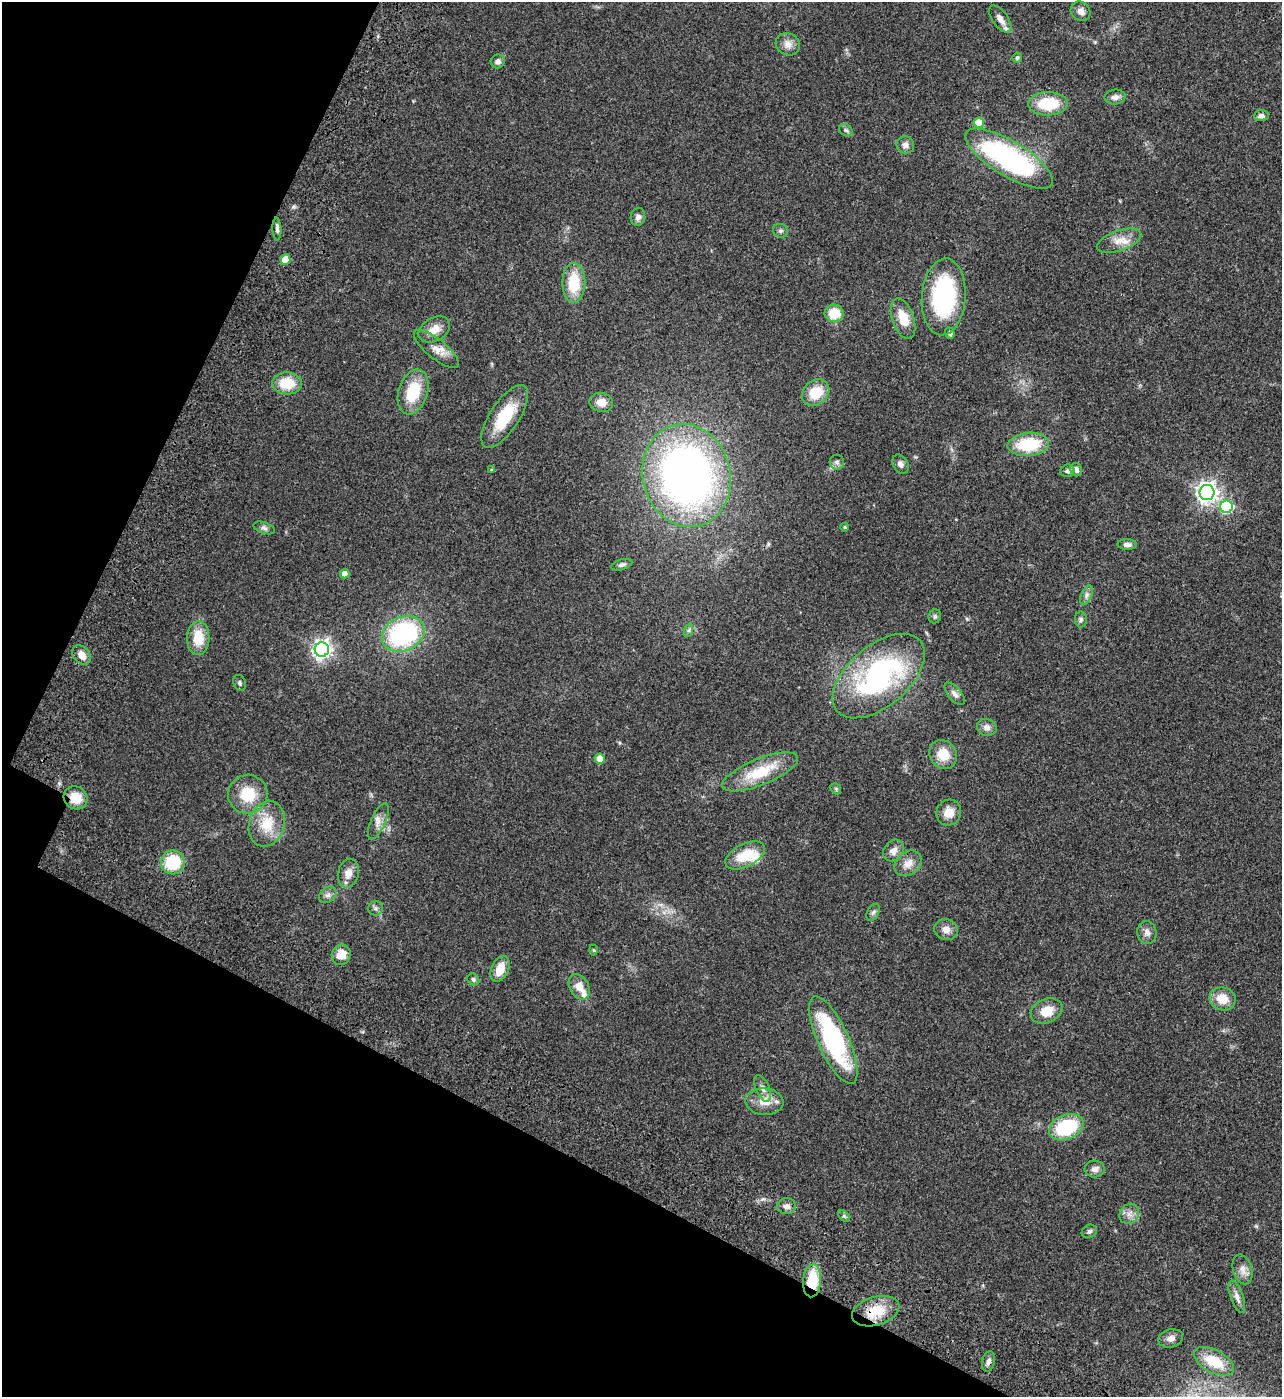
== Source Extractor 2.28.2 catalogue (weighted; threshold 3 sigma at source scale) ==
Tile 9 of 4 x 4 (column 1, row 3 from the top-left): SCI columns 370-1649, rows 1600-2994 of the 5987 x 5985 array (HDU 1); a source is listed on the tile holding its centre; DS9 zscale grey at full resolution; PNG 1284 x 1399 px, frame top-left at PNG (2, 2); each listed source drawn as its Kron ellipse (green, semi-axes under 4 px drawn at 4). Shown black and unused: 24% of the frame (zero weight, under 3 of 4 exposures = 13% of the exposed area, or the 3 px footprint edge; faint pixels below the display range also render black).
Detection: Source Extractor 2.28.2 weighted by HDU 2 'WHT'; one run over the whole footprint, this tile lists its part. Background 0.133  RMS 0.0074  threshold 0.0332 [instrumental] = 3 sigma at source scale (4.5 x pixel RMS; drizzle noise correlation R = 1.50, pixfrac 1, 0.05/0.05 arcsec/px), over >= 5 px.
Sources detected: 99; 1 inside a brighter object's white glare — neither listed nor drawn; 1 inside a brighter listed object's ellipse — not listed separately; the other 97 listed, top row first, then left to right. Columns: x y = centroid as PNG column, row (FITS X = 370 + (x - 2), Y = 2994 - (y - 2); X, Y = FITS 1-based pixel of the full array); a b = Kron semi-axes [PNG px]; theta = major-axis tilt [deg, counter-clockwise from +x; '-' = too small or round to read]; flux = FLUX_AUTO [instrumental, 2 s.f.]
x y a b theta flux
1081 11 10 9 - 4.7
1000 19 16 7 -54 5.6
788 44 12 10 -25 5.3
1017 58 5 4 - 1.5
498 61 7 7 - 2.6
1115 97 10 7 6 3.6
1048 104 20 11 2 27
1261 116 7 5 1 2.4
979 123 5 5 - 16
846 130 7 5 -42 1.5
905 145 9 8 - 3.6
1009 159 50 17 -31 130
638 217 9 7 81 3.1
277 229 11 4 -87 2.3
780 231 8 7 - 1.8
1119 241 23 10 19 9.1
285 259 5 5 - 11
574 283 20 11 89 23
944 297 38 22 86 78
834 313 9 9 - 16
903 319 21 11 -71 14
434 329 17 11 30 8.7
950 333 5 4 - 1.8
436 349 28 9 -39 8.7
287 383 14 11 -3 19
413 392 23 14 72 26
816 393 15 12 42 17
601 402 12 9 -11 6.9
505 416 36 14 57 30
1028 444 21 11 5 33
837 462 7 7 - 2.3
901 464 10 7 -61 2.9
491 470 3 3 - 0.71
1076 470 7 6 - 3.1
1067 471 7 6 - 1.9
686 475 52 43 -76 360
1207 493 7 7 - 390
1226 507 6 6 - 69
845 527 4 3 - 0.87
264 528 11 5 -18 2.1
1127 544 9 5 -1 2.5
622 565 11 5 17 1.9
345 574 5 4 - 7.9
1087 595 10 5 67 2.5
935 616 7 6 - 1.6
1081 620 8 6 89 1.7
689 630 7 4 72 1.3
403 634 22 17 23 96
198 638 17 11 88 16
322 649 7 7 - 310
82 655 11 8 -49 6.2
879 676 54 30 40 130
240 683 8 6 -68 1.7
955 694 14 6 -50 3.5
987 727 10 8 -16 3.4
943 754 15 13 -54 13
600 759 5 5 - 9.8
760 772 40 13 22 27
836 789 6 4 -47 1
248 794 20 19 - 20
75 798 12 11 - 13
949 813 13 12 - 8.3
378 821 19 7 65 5.1
267 824 23 17 73 19
893 851 12 9 53 5
745 856 21 11 27 18
173 862 12 12 - 33
908 863 15 11 37 6.7
348 873 15 10 77 6.4
328 895 10 7 43 2.7
375 908 7 7 - 2
873 912 9 6 62 1.9
946 929 12 10 -15 4.9
1147 933 12 9 -80 3.9
593 950 5 3 - 0.73
341 955 10 9 - 10
500 969 14 8 66 12
473 979 6 5 - 1.3
579 987 13 9 -61 7.8
1223 999 13 11 -17 12
1047 1011 16 12 24 12
833 1040 47 15 -66 95
763 1088 14 6 -67 3.8
764 1102 19 13 -5 9.9
1066 1127 18 12 23 41
1095 1169 10 8 2 3.5
786 1206 9 8 - 3.5
1129 1214 11 9 52 4.3
844 1216 7 4 -45 1.2
1089 1231 8 6 28 1.9
1243 1269 15 9 -73 5.3
812 1281 16 9 85 25
1237 1297 17 6 -70 3.9
876 1311 24 14 17 21
1171 1338 12 9 15 4.2
988 1361 10 6 77 3.4
1214 1361 22 11 -28 21
Overlapping masked pixels (flux is a lower limit): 4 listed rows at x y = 75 798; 812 1281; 876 1311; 988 1361
Unlisted compact peaks at least as high as the median listed source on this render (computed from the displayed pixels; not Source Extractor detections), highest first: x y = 293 207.